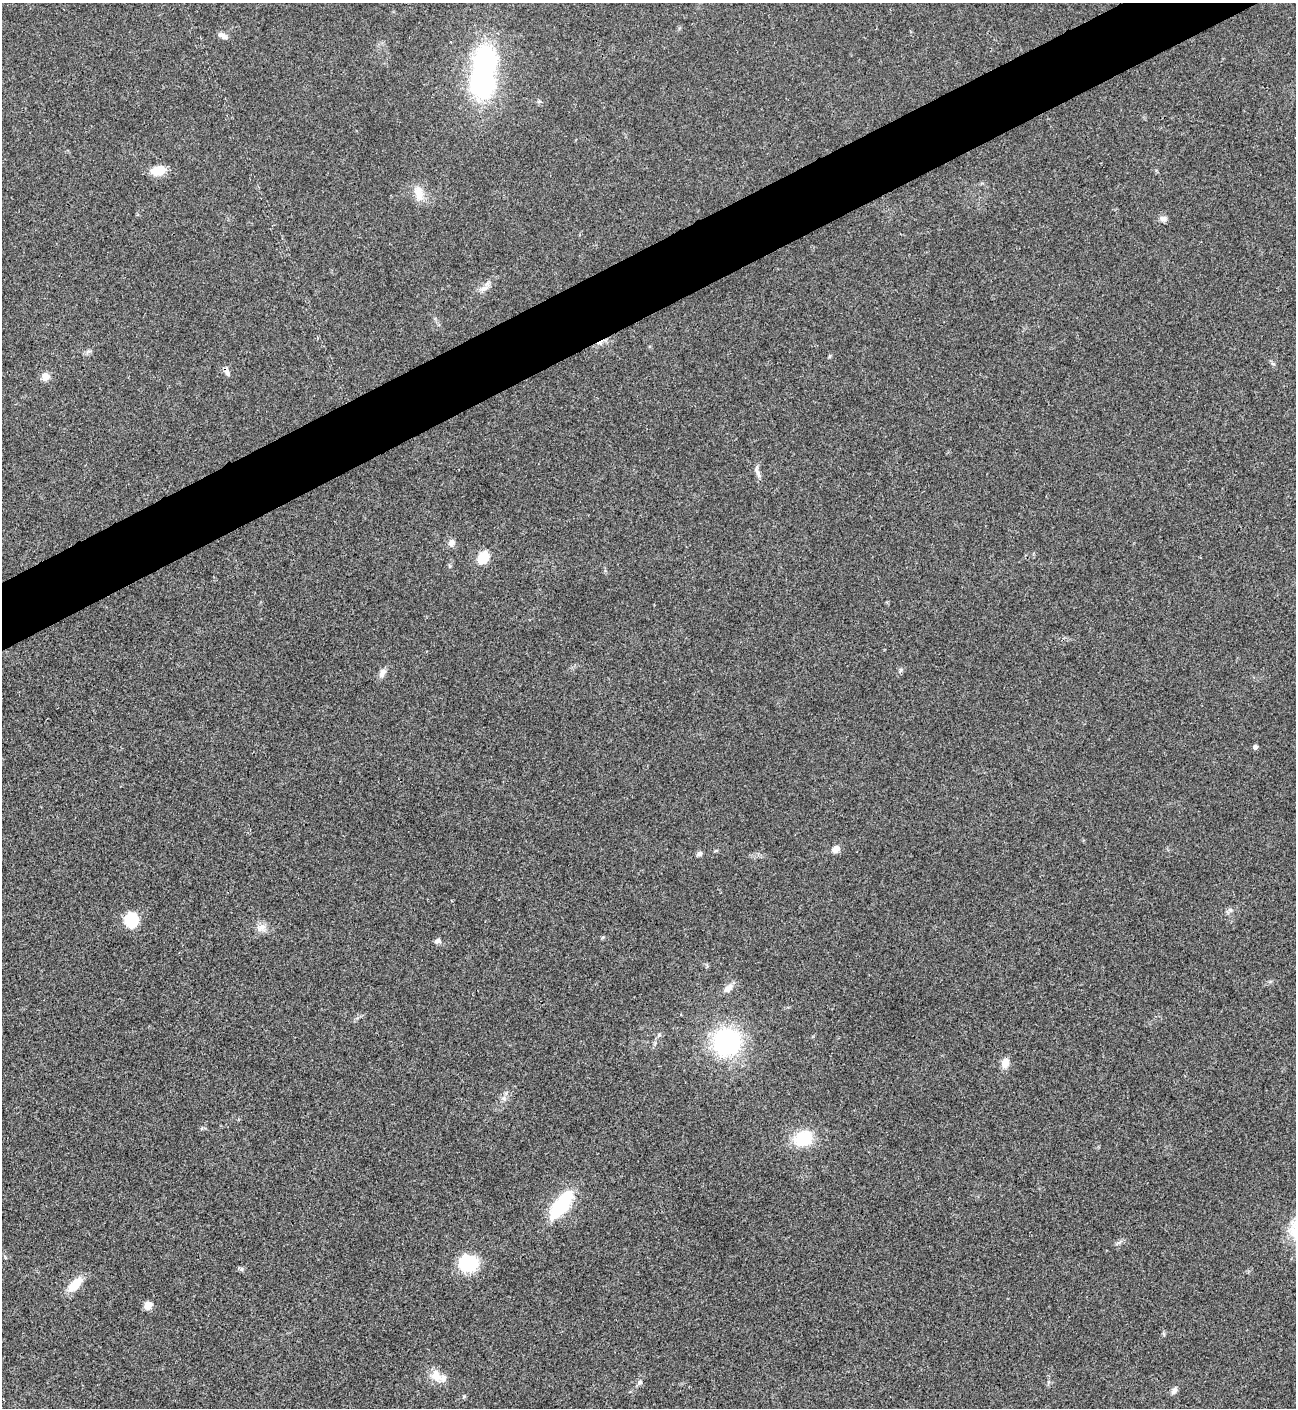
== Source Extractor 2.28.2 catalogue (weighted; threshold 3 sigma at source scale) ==
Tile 10 of 4 x 4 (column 2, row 3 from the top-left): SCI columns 1582-2875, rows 1409-2814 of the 5619 x 5631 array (HDU 1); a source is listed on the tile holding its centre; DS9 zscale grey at full resolution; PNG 1298 x 1410 px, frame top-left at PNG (2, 3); no overlay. Shown black and unused: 4% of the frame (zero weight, under 3 of 4 exposures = <1% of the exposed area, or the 3 px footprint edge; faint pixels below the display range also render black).
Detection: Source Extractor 2.28.2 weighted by HDU 2 'WHT'; one run over the whole footprint, this tile lists its part. Background 0.0201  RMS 0.0039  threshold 0.0176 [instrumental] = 3 sigma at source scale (4.5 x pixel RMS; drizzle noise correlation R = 1.50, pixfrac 1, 0.05/0.05 arcsec/px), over >= 5 px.
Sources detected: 37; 1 inside a brighter object's white glare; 2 cosmic-ray / hot-pixel residue — not listed; the other 34 listed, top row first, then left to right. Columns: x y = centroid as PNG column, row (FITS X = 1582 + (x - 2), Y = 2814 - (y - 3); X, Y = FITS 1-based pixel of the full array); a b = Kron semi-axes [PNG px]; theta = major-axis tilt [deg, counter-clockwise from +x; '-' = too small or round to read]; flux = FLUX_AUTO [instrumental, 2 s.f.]
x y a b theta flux
224 37 10 8 -53 1.7
481 83 27 22 -82 56
158 171 16 11 9 6.3
419 193 23 12 -75 5.3
1163 219 10 7 -5 1.5
484 288 14 7 18 2.4
830 356 6 4 70 0.46
227 373 8 6 -40 1.1
45 377 10 9 - 2.5
757 472 17 5 -69 1.8
451 543 10 7 84 1.8
483 558 11 8 59 9.6
900 670 8 4 82 0.68
382 673 12 7 63 2.2
1255 747 5 4 - 1.3
836 849 7 7 - 2.8
699 854 7 6 - 1.1
1230 910 7 4 -72 0.75
131 920 14 12 -86 13
261 928 15 9 22 2.8
437 941 9 6 15 1.2
728 988 15 8 41 2.6
727 1042 18 17 - 70
1005 1063 12 9 76 3.3
504 1098 7 4 73 1
803 1138 20 15 16 15
561 1205 29 11 53 31
467 1263 16 14 2 22
241 1269 6 4 90 0.61
75 1284 17 9 45 8.5
148 1305 9 8 - 2.9
436 1376 20 14 -49 5.2
639 1382 8 5 71 0.91
1174 1391 10 6 57 1.5